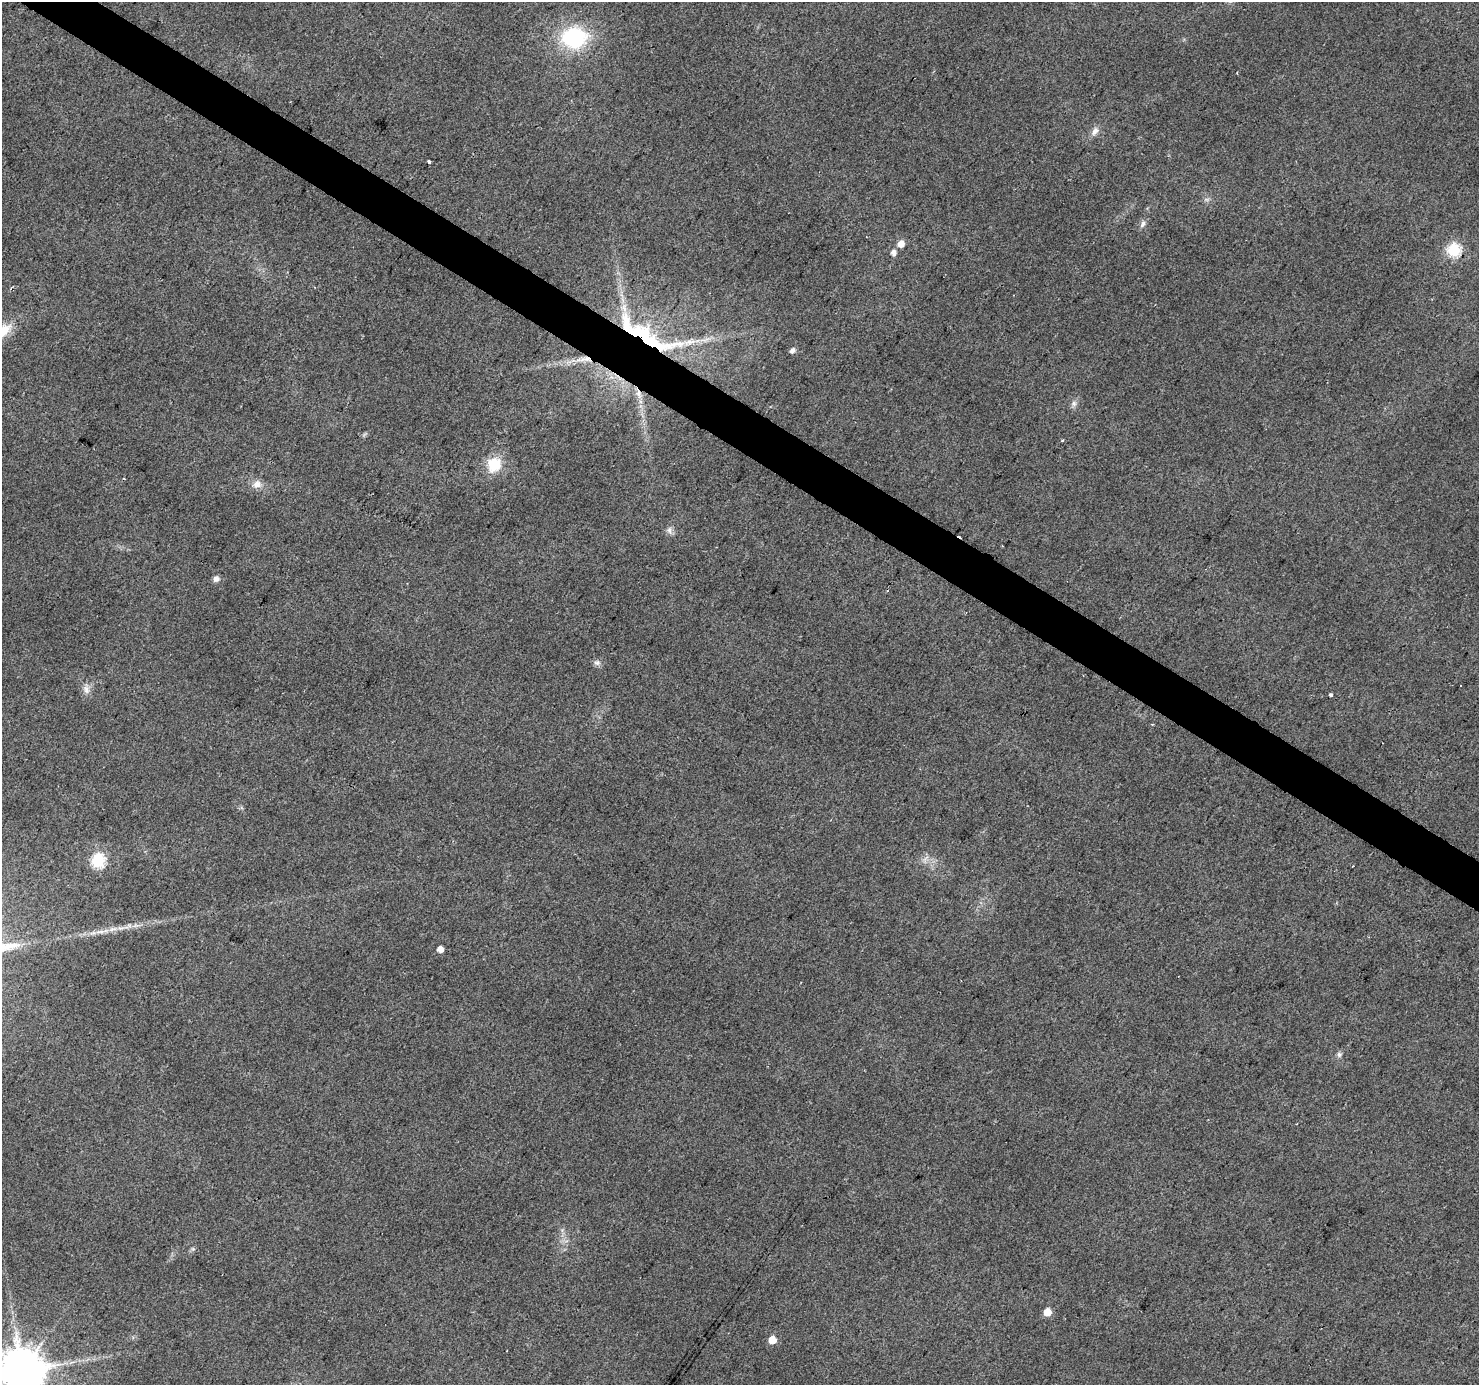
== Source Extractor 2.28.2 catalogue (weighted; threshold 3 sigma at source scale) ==
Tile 11 of 4 x 4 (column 3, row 3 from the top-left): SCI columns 2954-4430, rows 1571-2953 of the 5912 x 5973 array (HDU 1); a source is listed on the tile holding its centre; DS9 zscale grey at full resolution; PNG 1481 x 1387 px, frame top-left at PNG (2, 2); no overlay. Shown black and unused: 3% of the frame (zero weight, under 2 of 3 exposures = <1% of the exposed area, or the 3 px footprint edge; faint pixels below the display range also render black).
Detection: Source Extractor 2.28.2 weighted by HDU 2 'WHT'; one run over the whole footprint, this tile lists its part. Background 0.0442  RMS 0.0086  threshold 0.0388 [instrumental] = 3 sigma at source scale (4.5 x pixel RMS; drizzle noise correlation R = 1.50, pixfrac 1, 0.0396/0.0396 arcsec/px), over >= 5 px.
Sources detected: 38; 3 cosmic-ray / hot-pixel residue — not listed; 1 inside a brighter listed object's ellipse — not listed separately; the other 34 listed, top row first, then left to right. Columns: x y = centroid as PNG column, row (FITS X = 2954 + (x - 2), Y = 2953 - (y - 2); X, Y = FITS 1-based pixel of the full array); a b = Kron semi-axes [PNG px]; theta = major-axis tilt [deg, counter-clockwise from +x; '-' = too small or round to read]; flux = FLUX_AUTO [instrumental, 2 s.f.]
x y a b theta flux
574 37 26 21 4 81
1095 131 13 8 58 5
429 162 4 3 - 2.8
1143 224 11 6 66 3.3
901 243 6 5 - 8.3
1454 250 6 6 - 110
893 252 5 5 - 4.8
2 331 24 12 38 23
645 335 91 21 -29 110
793 350 6 5 - 3.5
585 359 26 7 3 12
639 394 14 7 -71 6.3
1074 403 9 7 60 3.2
1062 441 3 3 - 1
494 465 19 17 52 22
257 484 13 10 28 6.7
669 530 11 7 -89 3.5
1002 546 3 2 - 0.86
216 579 7 7 - 3.6
597 663 9 8 - 3.1
86 689 13 8 -73 5.2
1330 695 3 3 - 5.3
925 858 13 3 41 2.2
98 861 7 6 - 130
1352 866 2 2 - 0.77
135 926 9 4 19 2.7
120 928 9 4 5 2.9
100 932 19 4 6 6.6
440 949 5 5 - 8.1
1339 1054 7 5 -74 2.3
193 1249 6 4 -18 1.2
1047 1312 5 5 - 14
772 1340 5 5 - 16
22 1370 12 12 - 3800
Overlapping masked pixels (flux is a lower limit): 3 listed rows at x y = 645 335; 585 359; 639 394
Isophote crosses this tile's border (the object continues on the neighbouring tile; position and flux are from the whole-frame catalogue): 2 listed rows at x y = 2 331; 22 1370